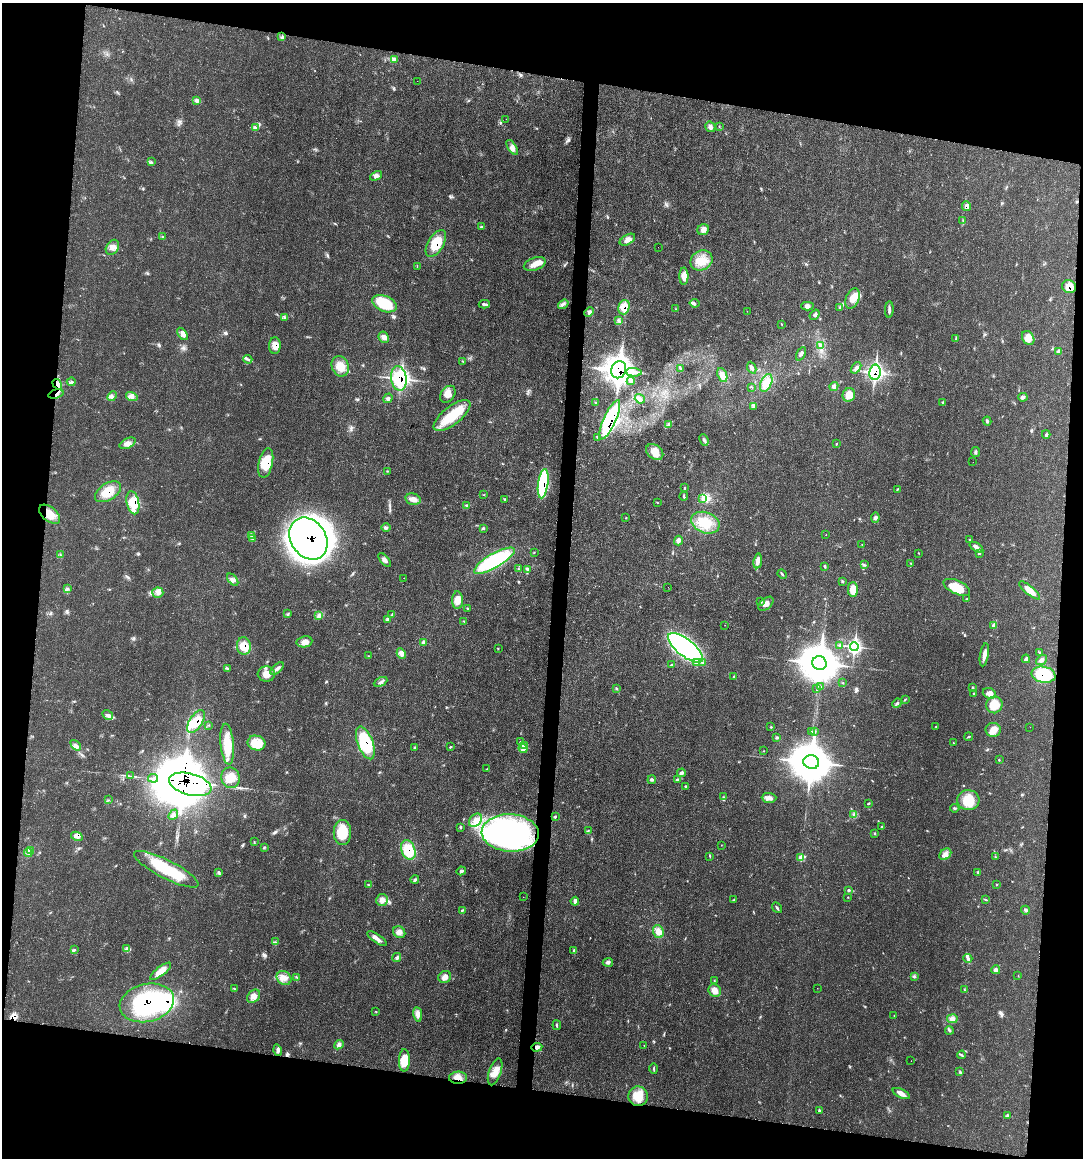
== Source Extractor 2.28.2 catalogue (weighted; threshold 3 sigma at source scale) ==
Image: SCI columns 121-4441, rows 15-4637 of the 4676 x 4644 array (HDU 1 of 3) = the unmasked area's bounding box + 8 px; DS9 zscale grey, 4 x 4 block average (1 PNG px = mean of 4 x 4 image px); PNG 1085 x 1160 px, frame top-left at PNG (2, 3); each listed source drawn as its Kron ellipse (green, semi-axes under 4 px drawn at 4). Shown black and unused: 19% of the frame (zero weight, under 3 of 4 exposures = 1% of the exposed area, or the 3 px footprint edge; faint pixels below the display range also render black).
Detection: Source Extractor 2.28.2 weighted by HDU 2 'WHT'. Background 0.0211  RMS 0.0023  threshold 0.0104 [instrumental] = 3 sigma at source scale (4.5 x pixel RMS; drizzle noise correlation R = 1.50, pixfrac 1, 0.05/0.05 arcsec/px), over >= 5 px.
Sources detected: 358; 1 too faint to see at this stretch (4 x 4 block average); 24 inside a brighter object's white glare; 8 cosmic-ray / hot-pixel residue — neither listed nor drawn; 8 coinciding with a brighter row at this scale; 11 inside a brighter listed object's ellipse — not listed separately; the other 306 listed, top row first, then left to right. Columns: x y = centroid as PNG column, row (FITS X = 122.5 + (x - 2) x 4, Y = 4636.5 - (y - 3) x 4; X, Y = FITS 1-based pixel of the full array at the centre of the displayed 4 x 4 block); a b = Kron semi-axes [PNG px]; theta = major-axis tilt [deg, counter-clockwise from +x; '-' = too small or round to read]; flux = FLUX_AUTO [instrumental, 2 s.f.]
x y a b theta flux
282 37 4 2 - 2.1
394 59 2 2 - 0.69
417 81 2 2 - 0.19
196 100 2 2 - 1.3
506 119 2 2 - 0.28
710 127 5 5 - 4.2
719 127 2 2 - 0.64
256 128 3 2 - 1.1
512 147 8 2 -57 4.8
151 162 2 2 - 0.98
376 176 6 4 26 4.5
967 206 5 3 - 5.7
963 221 2 2 - 0.61
481 227 3 2 - 1.2
703 230 6 5 - 7
163 236 2 2 - 0.5
627 240 8 5 31 8.1
436 243 15 8 59 32
112 247 8 6 56 7.8
658 247 2 2 - 0.28
701 260 11 9 30 22
535 264 11 6 19 13
417 266 2 2 - 0.56
684 276 9 4 90 12
1069 287 7 6 - 17
853 298 11 6 66 16
694 303 5 2 - 2.3
384 304 13 7 -22 50
484 304 5 3 - 3.3
563 304 5 2 - 3
807 306 6 3 -1 4.6
624 307 7 5 72 21
840 308 3 2 - 1.2
676 309 2 2 - 0.74
889 310 8 3 89 4.5
747 311 2 2 - 0.43
589 312 5 3 - 3.3
815 315 6 3 51 2.4
285 318 4 2 - 1.8
618 321 4 2 - 1.7
781 325 2 2 - 0.55
182 334 7 4 -55 5.5
384 337 6 5 - 6
1028 338 7 5 -59 14
956 339 2 2 - 1
275 346 8 5 88 14
821 346 2 2 - 1.2
1058 351 3 2 - 1.6
801 354 7 2 63 3.1
248 359 4 2 - 2.2
463 361 3 2 - 0.91
340 366 10 8 -69 22
680 368 3 2 - 1.3
752 368 6 3 -66 3.3
856 368 6 4 53 4.5
619 370 9 7 69 800
634 372 8 3 -3 5.8
875 372 7 5 80 170
722 375 7 4 -68 11
399 378 12 8 -81 97
631 381 4 3 - 2.3
71 382 4 2 - 1.7
766 383 9 5 68 11
57 384 6 3 -58 5.4
834 386 4 3 - 5.1
751 387 2 2 - 1.2
56 394 8 3 17 5.2
448 394 9 6 53 11
849 395 7 6 - 15
112 396 5 2 - 2.6
132 396 6 3 -17 4.3
1023 397 5 2 - 3.5
388 398 5 2 - 2.4
640 399 5 3 - 4.7
595 402 3 2 - 0.62
943 402 3 3 - 1.3
753 407 2 2 - 0.58
452 415 22 9 38 49
610 420 21 6 65 220
987 421 4 2 - 2
669 425 4 2 - 1.7
1046 434 4 2 - 1.7
598 437 4 2 - 2.1
704 440 6 2 -66 3
128 443 8 5 26 7.9
836 444 2 2 - 0.86
655 452 9 7 -38 17
975 452 5 3 - 2.5
973 462 2 2 - 0.24
266 463 15 7 78 32
387 471 2 2 - 0.63
543 484 15 5 83 110
684 488 3 2 - 1
897 489 4 2 - 1.1
108 492 14 8 32 29
484 495 2 2 - 0.58
684 496 4 2 - 1.5
413 499 8 5 -14 9.1
504 499 3 2 - 1.2
702 499 2 2 - 0.82
133 503 12 6 -78 26
657 503 2 2 - 0.54
467 506 3 2 - 1.1
50 514 12 7 -39 19
625 518 2 2 - 0.63
875 518 5 3 - 3.2
705 523 15 10 -22 31
386 528 4 3 - 2.3
483 528 2 2 - 1
252 535 2 2 - 0.8
826 535 2 2 - 0.42
252 539 3 2 - 0.88
308 539 22 17 -56 540
970 540 3 2 - 1.3
678 541 5 3 - 6.1
862 545 2 2 - 0.65
976 547 7 3 -33 5.5
534 552 2 2 - 0.67
918 553 2 2 - 0.6
979 553 3 2 - 1.3
60 555 2 2 - 0.84
385 560 8 3 -49 5.5
494 561 23 7 30 150
758 561 7 3 82 10
911 563 2 2 - 0.61
864 565 3 2 - 1
825 566 3 2 - 1.7
518 569 2 2 - 0.5
528 569 4 3 - 2.6
782 574 5 2 - 2
404 578 2 2 - 0.3
233 580 7 2 -50 3.9
842 581 3 2 - 1.6
668 587 2 2 - 0.29
957 587 14 6 -25 31
67 589 3 2 - 1.5
853 589 7 5 -89 18
1030 590 13 4 -40 15
158 593 5 5 - 5.9
966 599 3 2 - 0.95
457 600 9 5 89 13
761 601 3 2 - 0.88
766 604 9 5 41 8.6
468 608 3 2 - 0.63
288 614 2 2 - 1
392 615 3 3 - 1.9
318 616 4 2 - 0.9
387 619 4 2 - 1.6
464 621 3 2 - 1.3
725 625 2 2 - 0.27
994 625 3 3 - 5.2
304 642 8 5 10 9.3
423 643 3 2 - 2.2
840 645 3 2 - 1.4
244 646 9 7 -84 19
854 647 4 3 - 260
498 648 2 2 - 0.66
686 648 21 8 -38 490
401 653 5 4 - 8.3
1040 653 3 2 - 0.95
984 655 12 3 80 8.2
369 656 2 2 - 0.43
1026 659 4 2 - 4.1
1042 660 6 3 37 4.1
702 662 2 2 - 1.9
696 663 3 2 - 2.4
819 663 7 7 - 5700
672 665 4 2 - 1.5
227 668 2 2 - 0.88
277 669 8 3 42 5.1
266 674 9 7 -4 13
1043 675 12 8 -11 66
734 676 2 2 - 1.5
381 682 7 2 26 2.9
843 683 3 2 - 0.66
820 687 2 2 - 0.65
973 688 3 2 - 1.4
617 689 3 2 - 1.4
817 689 2 2 - 0.82
974 693 2 2 - 0.84
989 693 7 5 -21 8.3
905 699 2 2 - 0.54
897 703 5 2 - 2.3
994 705 8 8 - 26
108 715 6 3 -30 4.1
196 722 13 6 58 29
208 725 2 2 - 0.82
771 727 2 2 - 1.1
936 727 2 2 - 0.62
1030 727 2 2 - 0.32
993 730 7 7 - 12
814 731 2 2 - 0.94
812 732 2 2 - 0.57
777 737 4 2 - 2.5
969 737 4 2 - 1.4
520 742 3 2 - 1
257 743 9 7 -19 39
365 743 17 7 -69 81
953 743 2 2 - 0.67
227 744 20 6 -84 35
76 745 6 4 -47 4.5
525 745 3 2 - 1.3
450 747 3 2 - 1.1
415 748 3 2 - 1.5
523 748 4 3 - 4
764 751 2 2 - 0.54
999 760 3 2 - 0.92
811 762 8 7 - 6800
486 769 3 2 - 0.71
682 773 4 2 - 4.9
131 776 2 2 - 0.6
153 778 5 2 - 3.2
230 778 10 9 - 21
677 779 4 2 - 2.4
652 780 4 3 - 1.9
190 784 22 10 -15 2400
686 786 3 2 - 1.7
723 797 2 2 - 0.83
769 798 7 5 -2 7.2
109 800 2 2 - 0.46
968 800 11 10 - 31
868 803 3 2 - 1.2
955 808 4 2 - 1.9
173 815 6 3 49 3.5
854 815 3 2 - 2.1
555 817 2 2 - 0.79
475 820 8 5 49 9.9
460 827 3 2 - 1.3
881 827 2 2 - 0.88
588 831 3 2 - 1.2
342 833 12 9 89 37
510 833 28 19 -3 260
875 833 2 2 - 0.98
77 836 6 4 -28 6
254 842 3 2 - 0.79
721 845 2 2 - 0.38
264 847 2 2 - 1.2
30 850 2 2 - 0.62
408 850 10 7 -69 45
28 853 4 3 - 3.3
945 854 7 5 44 6.8
710 856 3 2 - 1.2
995 857 3 2 - 0.92
801 858 3 2 - 11
166 869 36 9 -27 73
461 871 5 3 - 2.7
219 872 3 2 - 1.6
978 872 3 3 - 1.6
415 880 4 3 - 2.4
368 885 2 2 - 0.74
996 885 2 2 - 0.62
849 890 3 2 - 1.9
523 897 2 2 - 0.32
848 897 2 2 - 0.62
382 900 6 6 - 7.7
734 900 3 2 - 1.5
985 900 2 2 - 0.77
575 901 4 3 - 3.9
777 908 6 2 -53 2.6
1025 910 4 3 - 2.2
462 911 3 2 - 1.3
658 931 6 5 - 12
399 932 6 5 - 7.9
377 939 11 4 -34 6.8
275 942 2 2 - 0.74
126 949 3 2 - 1.4
75 950 3 2 - 1.6
574 950 4 2 - 1.1
397 958 4 3 - 3
968 958 4 3 - 3
608 962 5 3 - 3.2
996 970 4 4 - 3.9
161 971 12 4 38 15
915 976 3 2 - 1.1
1018 976 2 2 - 0.36
297 977 3 2 - 1.6
445 977 6 6 - 8.4
284 978 8 6 -32 10
714 981 3 2 - 0.89
817 988 2 2 - 0.27
234 989 2 2 - 0.49
964 989 2 2 - 0.45
715 990 6 6 - 13
254 996 7 5 45 8.5
147 1003 27 19 13 200
376 1012 2 2 - 0.59
418 1014 7 4 -82 7.5
894 1015 2 2 - 0.38
952 1019 5 4 - 5.2
557 1025 5 2 - 1.7
949 1030 5 2 - 2.5
339 1045 5 3 - 3.7
644 1045 2 2 - 0.58
537 1047 6 4 4 4.8
278 1050 5 3 - 3.4
962 1055 4 2 - 1.8
404 1060 11 5 89 26
911 1061 2 2 - 0.4
654 1068 5 2 - 1.5
495 1072 14 6 71 15
960 1072 3 2 - 1.2
458 1078 9 6 3 13
901 1094 9 3 -26 9.5
638 1096 10 9 - 23
820 1111 3 3 - 1.7
1007 1116 3 2 - 0.95
Overlapping masked pixels (flux is a lower limit): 27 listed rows (the first 20) at x y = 967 206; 436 243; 1069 287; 624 307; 275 346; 619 370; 875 372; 399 378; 57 384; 56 394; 610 420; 266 463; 543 484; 108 492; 133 503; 50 514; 308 539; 244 646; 1043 675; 196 722
Diffuse or blended objects may show on this block-average render without a row.